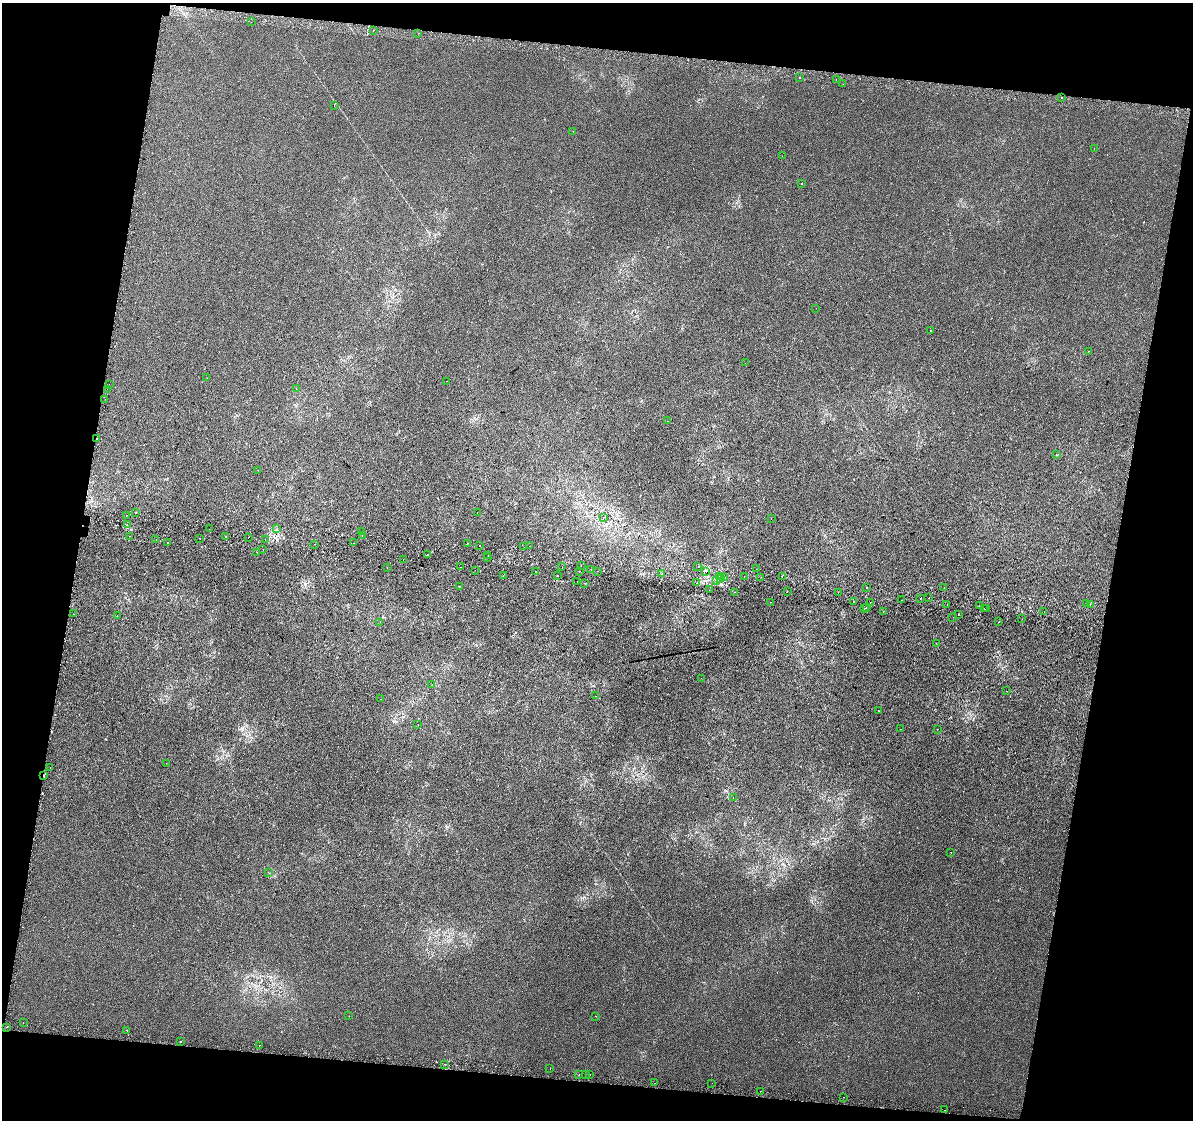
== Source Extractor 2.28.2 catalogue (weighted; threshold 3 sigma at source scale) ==
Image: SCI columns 15-4775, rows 332-4801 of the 4806 x 5072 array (HDU 1 of 3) = the unmasked area's bounding box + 8 px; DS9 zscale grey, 4 x 4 block average (1 PNG px = mean of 4 x 4 image px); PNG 1195 x 1122 px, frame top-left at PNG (2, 3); each listed source drawn as its Kron ellipse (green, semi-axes under 4 px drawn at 4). Shown black and unused: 21% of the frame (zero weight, under 2 of 3 exposures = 3% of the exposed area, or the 3 px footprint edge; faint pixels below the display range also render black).
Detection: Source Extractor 2.28.2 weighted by HDU 2 'WHT'. Background 2.86e-04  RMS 0.0053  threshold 0.0239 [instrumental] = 3 sigma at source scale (4.5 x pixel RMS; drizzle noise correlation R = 1.50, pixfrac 1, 0.0396/0.0396 arcsec/px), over >= 5 px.
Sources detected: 169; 26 cosmic-ray / hot-pixel residue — neither listed nor drawn; the other 143 listed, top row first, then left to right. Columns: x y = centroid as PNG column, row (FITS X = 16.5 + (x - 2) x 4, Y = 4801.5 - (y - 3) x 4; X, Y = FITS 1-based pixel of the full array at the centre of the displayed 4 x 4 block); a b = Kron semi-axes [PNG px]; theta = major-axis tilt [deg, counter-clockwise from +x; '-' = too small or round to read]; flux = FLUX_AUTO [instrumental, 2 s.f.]
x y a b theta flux
251 22 2 2 - 2.9
373 31 2 2 - 0.56
418 33 2 2 - 0.78
800 77 2 2 - 8.2
836 80 2 2 - 3.3
843 84 2 2 - 0.7
1062 97 2 2 - 2.9
334 105 2 2 - 0.55
573 131 2 2 - 0.48
1094 149 2 2 - 0.43
782 156 2 2 - 0.6
802 183 2 2 - 120
816 308 2 2 - 0.46
930 330 2 2 - 0.67
1088 352 2 2 - 8.4
745 363 2 2 - 0.75
207 378 2 2 - 0.44
446 381 2 2 - 0.75
109 384 2 2 - 2.9
107 389 2 2 - 0.98
296 389 2 2 - 0.55
105 399 2 2 - 0.57
667 421 2 2 - 2.8
96 438 2 2 - 4.6
1056 454 2 2 - 0.9
258 470 2 2 - 1.9
477 512 2 2 - 2.7
135 513 2 2 - 1.9
126 515 2 2 - 4.1
604 517 2 2 - 0.59
771 519 2 2 - 1.1
127 525 2 2 - 12
277 528 2 2 - 1.3
209 529 2 2 - 2.3
361 532 2 2 - 1.8
362 535 2 2 - 4.6
129 536 2 2 - 0.46
226 537 2 2 - 4.2
248 537 2 2 - 0.6
200 538 2 2 - 4.2
265 539 2 2 - 1.2
156 540 2 2 - 1.1
168 542 2 2 - 3.1
354 543 2 2 - 4.8
467 543 2 2 - 2.6
315 544 2 2 - 0.8
479 546 2 2 - 8.3
529 546 2 2 - 3.5
524 547 2 2 - 6.5
263 550 2 2 - 0.64
257 552 2 2 - 0.56
428 555 2 2 - 5.3
488 555 2 2 - 15
488 557 2 2 - 1.9
403 559 2 2 - 5.4
581 566 2 2 - 3.3
460 567 2 2 - 2.8
562 567 2 2 - 0.57
698 567 2 2 - 2.6
387 568 2 2 - 2
756 569 2 2 - 1.7
475 570 2 2 - 0.46
591 570 2 2 - 1.3
535 571 2 2 - 2.7
580 571 2 2 - 6.6
597 571 2 2 - 1.7
706 572 2 2 - 5.9
662 574 2 2 - 2.4
503 575 2 2 - 4.7
558 576 2 2 - 6.7
719 576 2 2 - 1.6
782 576 2 2 - 4
725 577 2 2 - 0.82
744 577 2 2 - 6.1
761 577 2 2 - 0.84
721 579 2 2 - 1.6
716 580 2 2 - 1.3
577 581 2 2 - 1.3
585 583 2 2 - 2.4
696 583 2 2 - 1.3
459 586 2 2 - 1.4
944 587 2 2 - 3.2
867 588 2 2 - 1.8
709 590 2 2 - 3
787 591 2 2 - 1
735 592 2 2 - 0.97
838 592 2 2 - 0.64
929 597 2 2 - 3.2
920 598 2 2 - 2.7
901 600 2 2 - 3.8
853 601 2 2 - 3.3
770 602 2 2 - 0.89
870 602 2 2 - 6.2
1087 603 2 2 - 1.1
947 604 2 2 - 2.5
1090 604 2 2 - 4.3
979 606 2 2 - 3.6
866 607 2 2 - 2
864 608 2 2 - 1.8
984 608 2 2 - 2
987 609 2 2 - 1.5
883 611 2 2 - 1.3
1044 612 2 2 - 2.4
74 614 2 2 - 0.98
958 614 2 2 - 2.4
117 616 2 2 - 0.84
953 617 2 2 - 3.5
1022 619 2 2 - 1.3
380 622 2 2 - 0.98
998 622 2 2 - 0.6
936 643 2 2 - 0.55
701 678 2 2 - 0.58
432 684 2 2 - 0.79
1007 691 2 2 - 1.9
595 696 2 2 - 0.63
381 699 2 2 - 0.63
878 711 2 2 - 0.83
418 725 2 2 - 0.94
901 729 2 2 - 0.65
937 730 2 2 - 0.43
166 763 2 2 - 0.72
50 767 2 2 - 2.7
44 775 2 2 - 9.8
733 797 2 2 - 0.86
951 852 2 2 - 1.2
268 872 2 2 - 1.3
349 1016 2 2 - 0.57
596 1016 2 2 - 1.1
23 1023 2 2 - 0.8
6 1027 2 2 - 2.7
127 1030 2 2 - 1.1
181 1042 2 2 - 14
259 1045 2 2 - 1.4
445 1064 2 2 - 1.9
550 1068 2 2 - 0.57
579 1075 2 2 - 4.4
586 1075 2 2 - 0.93
590 1075 2 2 - 3.8
655 1083 2 2 - 6.9
712 1083 2 2 - 2.6
761 1091 2 2 - 1.3
843 1097 2 2 - 1.8
945 1110 2 2 - 1.2
Overlapping masked pixels (flux is a lower limit): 3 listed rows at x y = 96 438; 706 572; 44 775
Diffuse or blended objects may show on this block-average render without a row.